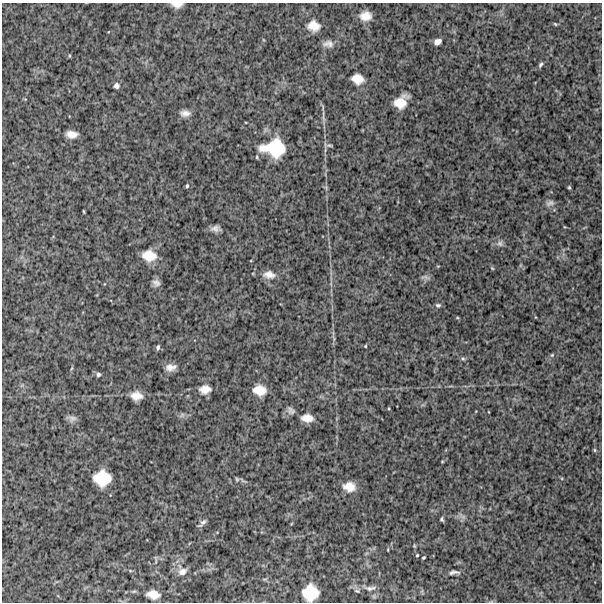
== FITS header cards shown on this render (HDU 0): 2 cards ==
NAXIS1  =                  600
NAXIS2  =                  600

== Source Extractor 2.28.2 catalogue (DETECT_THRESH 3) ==
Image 600 x 600 px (HDU 0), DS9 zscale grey, 1 PNG px = 1 image px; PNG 604 x 604 px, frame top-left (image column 1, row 600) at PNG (2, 3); no overlay
Background 927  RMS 260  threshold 775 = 3 sigma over >= 5 px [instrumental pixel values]
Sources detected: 57; all 57 listed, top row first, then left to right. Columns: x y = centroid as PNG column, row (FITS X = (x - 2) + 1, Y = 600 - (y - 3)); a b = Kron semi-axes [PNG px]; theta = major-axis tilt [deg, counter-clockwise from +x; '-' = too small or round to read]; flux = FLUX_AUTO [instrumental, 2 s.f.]
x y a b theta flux
177 5 10 5 -3 100000
365 16 10 8 0 180000
555 24 5 3 - 18000
314 26 14 11 -17 200000
437 42 7 5 27 90000
328 44 13 8 -1 100000
540 65 7 5 57 35000
357 79 11 9 -16 200000
116 86 7 6 - 57000
401 102 14 10 45 280000
185 113 11 7 -1 100000
72 134 10 6 -3 140000
329 145 8 4 -7 28000
274 148 22 15 0 780000
187 186 5 4 - 22000
569 187 4 4 - 21000
550 203 11 7 15 61000
84 211 4 2 - 15000
216 228 9 5 -1 82000
500 243 8 8 - 62000
149 256 15 12 -7 290000
492 268 5 4 - 16000
269 275 17 11 -8 150000
425 277 13 5 -9 49000
156 283 8 7 - 77000
438 305 7 5 -8 35000
365 346 3 3 - 13000
158 347 6 4 67 33000
552 355 6 4 45 23000
463 359 6 4 -2 28000
171 367 12 8 7 120000
72 368 6 3 70 18000
98 374 6 6 - 36000
205 389 13 10 7 150000
259 390 13 10 -9 250000
136 396 10 7 -5 160000
291 410 11 8 -53 67000
72 418 12 8 2 68000
307 418 12 8 -4 160000
595 450 6 4 -89 20000
442 461 4 3 - 14000
102 478 15 13 -2 510000
237 479 6 5 - 24000
349 487 13 10 -8 210000
463 517 7 4 -19 45000
442 519 4 3 - 28000
202 523 12 4 44 56000
414 546 5 4 - 17000
388 550 4 2 - 12000
417 555 3 2 - 16000
155 558 5 5 - 25000
423 558 3 3 - 21000
182 571 13 9 23 110000
454 572 13 5 4 65000
370 588 19 7 3 110000
310 593 14 14 - 500000
153 594 13 8 -9 170000
At the frame edge (FLAGS 8, measured only in part): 2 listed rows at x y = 177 5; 310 593